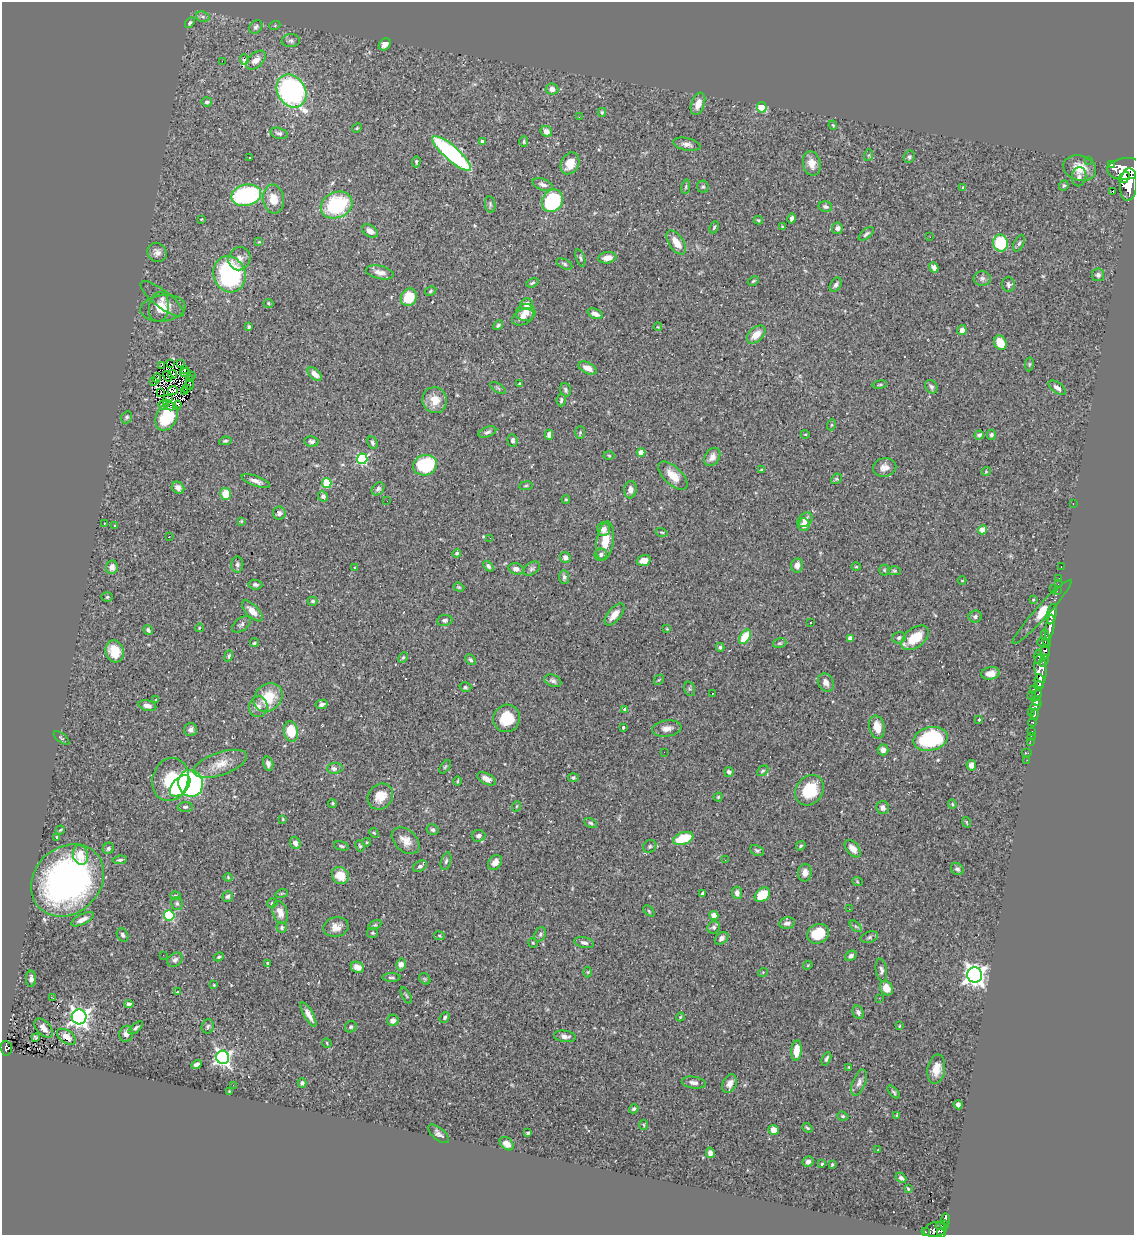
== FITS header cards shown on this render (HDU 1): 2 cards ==
NAXIS1  =                 1132
NAXIS2  =                 1233

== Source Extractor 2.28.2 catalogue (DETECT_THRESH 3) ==
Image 1132 x 1233 px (HDU 1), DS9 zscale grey, 1 PNG px = 1 image px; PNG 1136 x 1237 px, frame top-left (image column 1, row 1233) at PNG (2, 2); each listed source drawn as its Kron ellipse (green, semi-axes under 4 px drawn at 4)
Background 0.753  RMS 0.042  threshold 0.127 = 3 sigma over >= 5 px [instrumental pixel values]
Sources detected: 422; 3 with non-positive FLUX_AUTO (blend fragments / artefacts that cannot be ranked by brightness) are neither listed nor drawn; the other 419 listed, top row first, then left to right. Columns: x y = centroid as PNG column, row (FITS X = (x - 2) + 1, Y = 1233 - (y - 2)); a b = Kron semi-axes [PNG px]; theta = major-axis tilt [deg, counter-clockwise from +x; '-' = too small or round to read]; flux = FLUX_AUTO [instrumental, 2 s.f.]
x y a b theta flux
203 17 7 5 -18 6.2
190 23 6 4 56 5.6
275 25 5 3 - 2.8
256 27 7 5 48 7
291 41 9 6 3 7.9
385 44 7 5 47 15
244 60 5 4 - 36
256 60 12 7 41 24
222 61 2 2 - 130
552 89 6 5 - 14
291 91 17 14 -57 580
207 102 5 5 - 6.3
698 104 12 6 70 25
762 107 5 5 - 120
602 112 4 4 - 3.8
579 117 3 2 - 3.9
833 125 5 3 - 3.7
357 128 5 4 - 3.1
546 131 6 5 - 19
279 133 9 5 -15 7.8
482 141 4 4 - 9.7
524 141 5 4 - 3.5
687 144 14 6 -12 14
452 153 25 7 -42 480
869 155 6 4 71 3.7
909 157 6 5 - 5.7
250 158 3 2 - 4.4
1089 160 2 2 - 7.8
416 162 6 3 88 3.7
570 163 11 8 62 38
812 163 12 8 -77 27
1112 164 3 2 - 200
1080 168 16 12 -16 44
1125 169 18 10 5 4700
1079 177 9 7 82 9.6
1124 177 6 4 53 860
543 184 10 5 -20 12
1128 184 16 8 86 3500
1064 186 5 5 - 4.5
686 187 7 3 82 4.1
703 187 6 5 - 5.5
963 188 4 3 - 2.7
1112 191 3 2 - 5.4
246 195 15 10 13 340
273 199 14 10 -83 41
552 201 12 10 57 240
490 204 8 5 -81 6.1
337 205 16 13 25 210
825 207 7 5 -13 7.4
792 218 5 3 - 7
201 219 3 2 - 2.8
758 220 5 3 - 3.5
714 227 6 4 63 3.6
782 227 4 3 - 3
837 228 6 5 - 10
370 231 9 5 -32 16
866 234 9 4 39 6.5
930 237 2 2 - 12
259 242 4 4 - 2.5
676 242 13 7 -56 37
1001 243 8 7 - 140
1019 243 9 5 65 7.1
157 252 10 9 - 15
580 258 9 4 -72 5.3
607 258 9 5 7 22
239 259 12 10 61 20
564 264 8 4 -25 5.5
934 267 5 4 - 11
380 272 14 6 -13 16
229 274 18 16 -71 420
1098 275 6 6 - 7.5
982 278 8 7 - 10
753 281 6 3 27 3.3
532 283 6 3 20 3.9
1009 284 7 6 - 7.1
836 285 8 5 59 6.8
430 291 6 4 29 4.1
409 297 9 7 58 75
162 299 26 8 -38 18
268 303 5 4 - 3.7
527 304 6 5 - 20
159 307 15 10 82 28
163 308 22 13 6 37
526 313 10 8 5 26
595 314 8 5 -21 16
523 317 11 7 28 18
498 325 5 4 - 5.8
249 326 3 3 - 5.2
658 327 4 3 - 2.3
962 330 5 4 - 14
756 335 11 7 42 32
1000 343 7 6 - 55
170 363 2 2 - 1500
180 363 3 2 - 3.7
1029 364 7 3 82 3.4
162 365 3 2 - 5.8
588 368 10 5 -28 23
185 369 4 2 - 0.49
185 373 5 2 - 3.7
172 374 4 2 - 3
315 374 8 5 -42 20
192 375 4 2 - 4
168 376 5 2 - 1
157 378 5 2 - 5.3
190 379 2 2 - 2.3
153 381 4 3 - 280
520 383 3 2 - 2.6
190 384 5 2 - 1.3
880 385 7 3 8 3.8
931 387 7 5 -58 7.4
186 388 3 2 - 2.9
498 388 9 3 -32 4.3
1057 388 10 5 -37 11
565 390 7 5 -74 6.8
173 391 5 3 - 2.3
185 392 3 2 - 1.6
161 393 4 2 - 1.8
168 398 5 2 - 0.64
435 400 13 12 - 40
561 400 6 4 84 5.7
163 405 5 2 - 4.1
169 405 6 3 -44 5.5
177 405 4 3 - 3.6
127 417 6 5 - 5.8
167 417 15 10 64 93
831 425 5 3 - 3
487 432 9 5 20 7.3
580 433 6 5 - 4.2
805 434 4 3 - 2.2
549 435 5 4 - 10
979 435 5 4 - 6.8
991 435 5 4 - 5.9
512 440 6 5 - 7.8
225 441 6 4 10 4.2
312 441 7 5 -8 7.8
372 443 6 4 -67 5.6
641 452 4 4 - 44
609 456 5 3 - 2.9
712 457 10 7 57 19
362 459 5 5 - 290
425 465 12 10 14 210
885 467 11 9 11 21
761 470 3 3 - 3.3
986 471 5 4 - 3
673 476 18 9 -44 39
836 479 6 4 42 4.3
256 481 15 5 -21 14
327 483 5 4 - 130
526 486 7 3 8 3.7
178 488 7 5 -41 13
378 489 7 5 47 7.6
630 490 9 6 84 13
226 494 6 5 - 53
323 496 5 4 - 7.8
566 499 4 3 - 2.9
387 501 2 2 - 1.8
1073 504 3 2 - 93
279 513 6 6 - 11
805 520 8 6 40 18
241 521 3 3 - 2.7
104 523 3 2 - 4.9
804 525 6 6 - 19
115 526 3 2 - 2.3
604 529 7 6 - 17
983 530 4 4 - 50
662 532 6 3 -17 3.4
169 537 3 2 - 2.2
490 538 3 2 - 2.3
605 541 20 8 81 50
457 553 4 4 - 5
601 555 6 5 - 8.1
565 558 6 5 - 14
644 560 7 5 16 24
237 565 8 6 -90 7
797 565 7 6 - 15
488 566 6 4 -48 6.3
112 567 7 6 - 14
856 567 5 3 - 2.7
1061 567 3 2 - 13
355 568 3 2 - 3.1
516 569 7 5 -18 13
532 569 9 6 35 7.4
884 570 5 5 - 4.3
895 571 6 4 0 4
564 577 7 5 -89 7.1
1059 578 2 2 - 8.3
962 580 4 3 - 2.1
1058 584 2 2 - 14
255 585 7 5 -7 7.2
459 587 6 4 -20 3.3
1053 588 3 2 - 40
1057 591 3 2 - 8.5
107 597 5 4 - 4.3
1033 600 3 2 - 2.2
312 601 5 4 - 5
252 611 13 6 -46 25
1042 612 43 6 47 150
614 614 13 6 51 27
1052 614 10 5 77 1100
975 617 6 6 - 6.6
445 620 8 5 7 6.8
810 622 3 3 - 3.9
241 624 11 6 37 8
1050 627 12 4 81 1400
199 628 4 2 - 2.4
667 629 3 2 - 2.1
148 630 5 4 - 7.5
745 637 8 5 57 96
850 638 4 4 - 15
899 638 7 5 18 8.6
915 638 16 9 37 69
1046 638 8 3 -75 400
254 643 4 4 - 4.7
780 643 7 5 15 4
1044 643 7 4 -23 440
720 647 4 3 - 4.2
115 651 11 9 -75 64
1045 651 7 4 -89 480
229 656 6 3 69 4.6
403 657 5 4 - 3.7
1038 657 7 3 88 110
471 660 6 4 -46 5.3
1044 661 6 3 66 320
1040 669 14 6 -84 1000
990 673 9 6 8 19
659 680 5 3 - 2.6
553 681 9 5 -21 8.5
1039 681 7 5 -86 1900
826 683 9 7 -61 20
1039 686 5 4 - 760
465 687 6 4 -15 4.4
690 689 7 5 -72 5.5
1033 689 3 3 - 86
712 693 2 2 - 2.1
1031 695 3 2 - 23
1037 695 5 3 - 420
268 697 15 13 43 85
156 700 4 2 - 2
1036 701 5 4 - 710
322 704 6 4 13 8.5
1036 705 6 3 35 420
147 706 9 5 -14 15
258 707 10 9 - 20
625 709 4 3 - 5.5
1031 712 2 2 - 48
1035 714 6 3 77 230
507 718 14 13 - 84
979 719 3 3 - 3.6
1032 722 4 3 - 130
623 727 3 3 - 5.2
877 727 11 8 -77 39
667 728 15 8 7 18
191 730 6 6 - 11
291 732 10 7 -78 79
1032 732 3 3 - 52
1031 736 2 2 - 5.6
61 738 9 3 -40 3.3
930 739 17 11 13 310
1030 741 2 2 - 10
883 750 5 5 - 17
664 752 2 2 - 3.7
1027 753 5 3 - 9.7
1027 760 2 2 - 5.8
220 764 28 11 19 47
268 764 7 5 -77 9.3
971 765 5 4 - 13
445 767 8 4 54 3.7
335 768 8 5 6 12
763 771 6 4 40 4.6
729 772 5 4 - 8.4
573 778 5 4 - 4.8
170 779 22 18 74 130
486 779 10 5 -28 15
457 781 4 3 - 2.6
191 783 13 12 - 670
180 786 13 7 47 190
809 790 16 13 52 110
380 796 14 12 51 41
718 797 4 4 - 3.8
332 803 4 4 - 3.4
952 804 4 4 - 3.3
517 806 5 3 - 2.7
185 807 7 5 1 6.4
883 808 6 6 - 12
283 819 4 3 - 2.9
966 822 5 3 - 2.5
591 823 7 4 -27 4.7
432 829 6 5 - 7.2
60 830 5 3 - 3.2
374 833 5 4 - 3.5
478 836 7 6 - 8.8
57 837 3 3 - 3.3
683 838 10 6 19 99
406 841 16 10 -42 28
367 842 4 3 - 2.1
295 843 6 5 - 16
341 846 7 4 -15 5.2
360 846 6 4 -62 3.9
650 846 7 6 - 6
801 846 5 3 - 4.2
108 848 6 5 - 6.1
853 849 10 6 -51 23
757 851 7 5 -23 5.2
80 855 10 7 -76 37
120 860 7 4 6 5.9
725 860 3 2 - 2.8
446 861 9 5 74 6.4
495 862 8 6 46 21
420 866 7 5 31 7.5
957 869 7 5 -42 7.2
805 873 9 7 87 16
340 875 9 8 - 47
228 877 4 4 - 3
67 880 39 33 44 910
857 881 5 3 - 2.8
282 893 6 4 19 3.1
703 893 3 3 - 4.3
737 893 6 5 - 13
762 895 8 6 40 75
176 896 5 4 - 4.1
228 896 5 5 - 7.6
177 903 6 6 - 5.8
272 903 5 4 - 4.6
849 909 2 2 - 1.6
649 911 6 4 -46 3.5
280 912 11 7 -73 26
169 915 5 5 - 230
714 915 4 4 - 18
83 919 12 5 26 18
787 923 7 5 12 12
375 925 7 4 27 4
856 926 7 4 -44 5.2
336 927 12 9 11 24
714 927 6 6 - 6.7
282 928 5 5 - 5.4
373 933 5 5 - 4.2
540 934 7 5 70 7.2
818 934 11 9 30 80
123 935 7 5 -58 7.4
439 936 5 3 - 2.9
869 937 9 5 18 6.4
722 938 7 5 38 10
533 943 5 4 - 3
584 943 10 5 -13 11
163 955 3 2 - 2.2
851 956 6 4 36 9.5
219 957 5 3 - 3.9
175 960 8 6 39 8.5
267 963 3 2 - 3.1
401 964 6 5 - 22
808 965 5 3 - 2.7
357 967 7 5 -25 16
881 970 11 5 -80 9.3
588 972 5 3 - 2.5
763 972 5 3 - 2.4
975 975 7 7 - 1700
391 978 9 3 0 5
31 979 8 5 90 10
425 979 6 5 - 4.3
214 985 3 3 - 2.2
886 988 8 6 -56 26
178 992 3 3 - 4.8
406 995 9 3 -61 3.6
53 998 2 2 - 4.1
879 998 2 2 - 1.5
129 1004 4 4 - 7.5
858 1012 7 5 -64 8.1
309 1015 14 4 -61 20
79 1017 7 7 - 1300
445 1017 6 4 50 4.8
680 1017 4 3 - 2.6
393 1020 6 5 - 13
208 1026 7 6 - 6.2
899 1026 4 3 - 2.8
351 1027 6 5 - 5.7
44 1028 11 6 -48 20
136 1028 8 4 40 6.1
126 1034 8 7 - 17
565 1036 11 5 -8 13
35 1037 4 3 - 4.3
66 1037 10 6 -36 28
327 1043 5 4 - 2.8
6 1048 7 5 -86 95
797 1051 10 5 86 44
223 1057 7 6 - 880
826 1059 7 4 66 6.8
197 1065 5 4 - 11
849 1067 3 3 - 2.4
936 1069 15 8 80 35
859 1082 14 6 69 13
302 1083 5 4 - 5.7
694 1083 12 6 -7 12
730 1084 10 6 65 18
233 1085 3 2 - 2.4
229 1091 2 2 - 1.7
894 1092 8 3 -48 5.1
958 1105 5 4 - 11
634 1109 5 4 - 5.2
896 1115 3 2 - 3.2
843 1116 6 4 -20 4.1
644 1125 5 3 - 2.9
807 1128 5 3 - 3.6
774 1130 5 4 - 26
528 1133 3 3 - 4
439 1134 12 6 -40 11
507 1144 8 5 -42 22
878 1150 3 2 - 2.3
710 1153 5 4 - 12
808 1162 6 5 - 11
822 1164 3 2 - 2.5
832 1164 3 2 - 3.2
901 1178 6 4 -43 7.2
908 1189 3 3 - 2.6
946 1220 6 4 -88 180
944 1225 4 3 - 200
940 1226 5 2 - 83
935 1229 12 7 12 570
925 1232 3 3 - 17
941 1233 4 4 - 250
At the frame edge (FLAGS 8, measured only in part): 2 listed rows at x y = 1125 169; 941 1233
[3 non-positive-flux detections neither listed nor drawn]